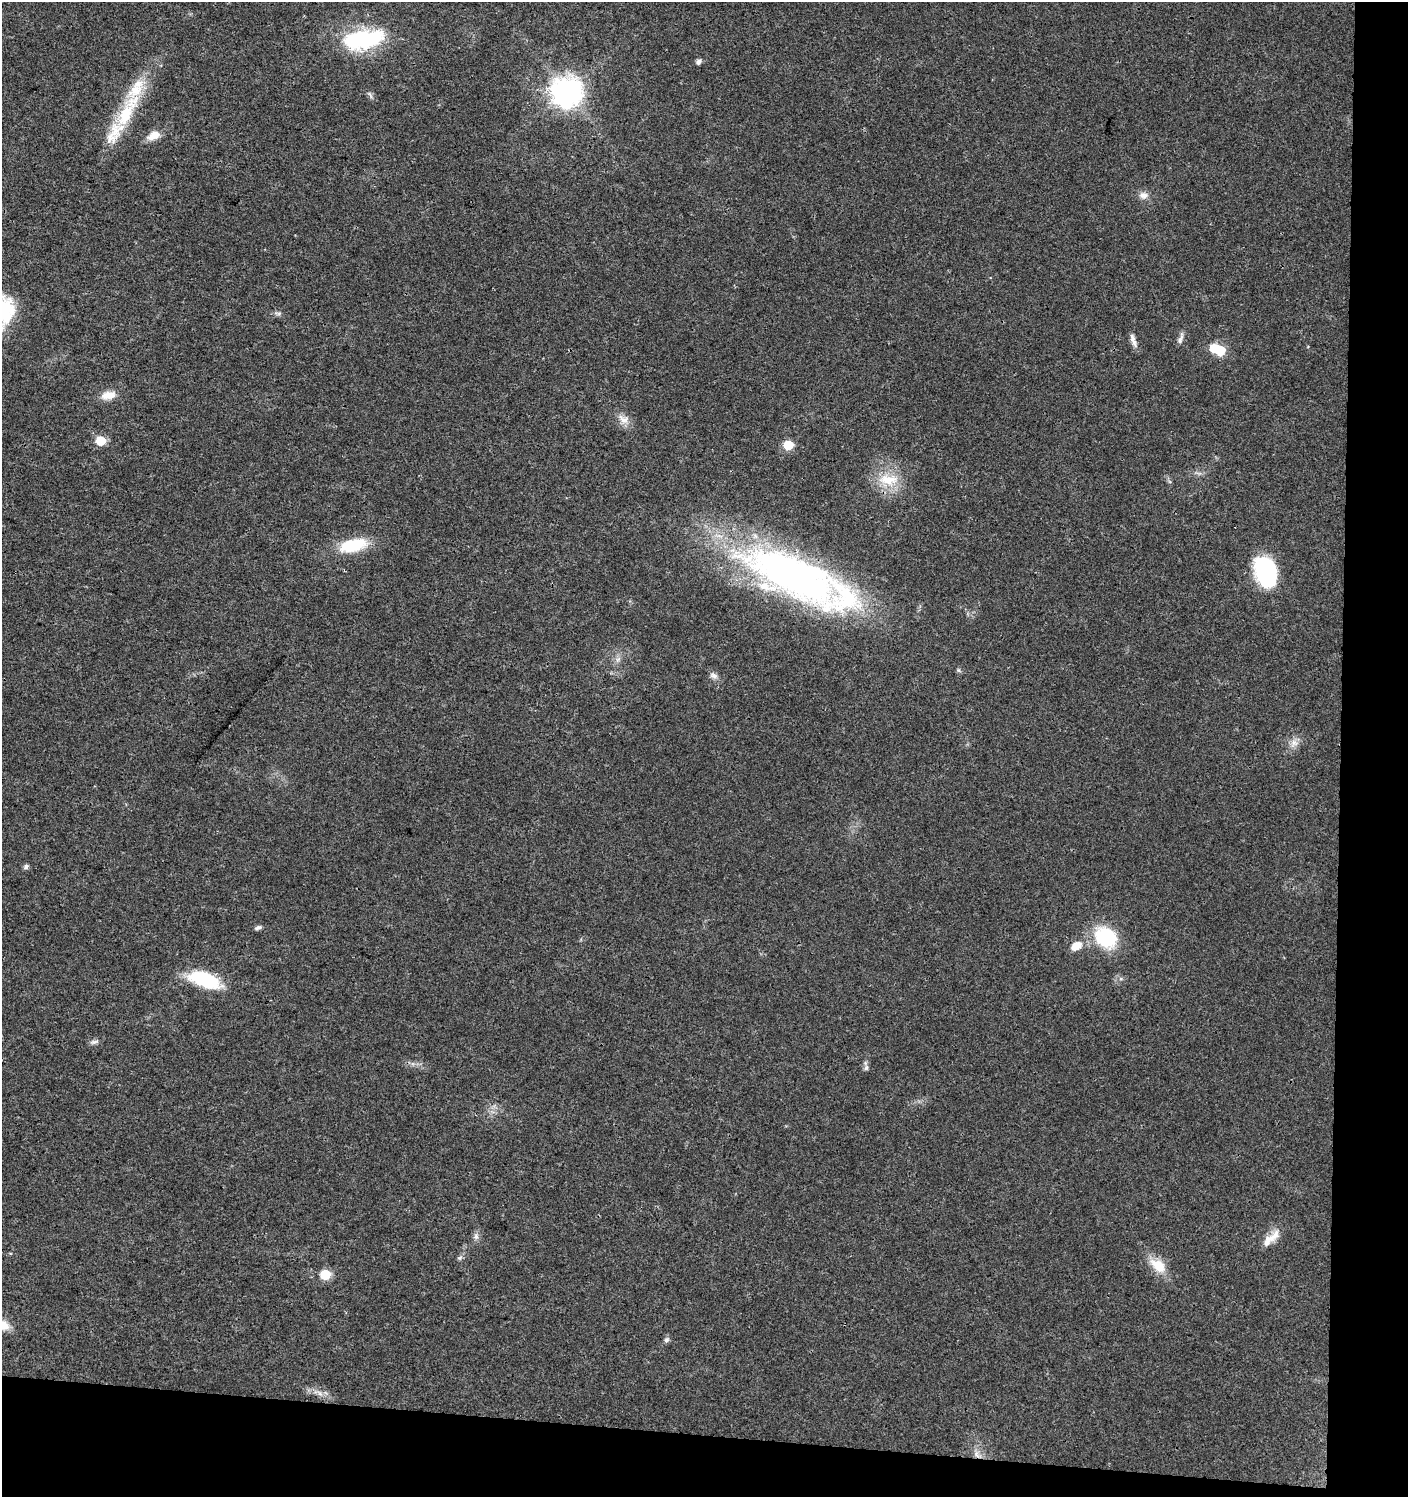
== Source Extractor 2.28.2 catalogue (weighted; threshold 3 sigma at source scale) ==
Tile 9 of 3 x 3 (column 3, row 3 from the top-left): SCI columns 3050-4455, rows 14-1508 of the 4737 x 4499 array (HDU 1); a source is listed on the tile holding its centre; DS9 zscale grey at full resolution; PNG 1410 x 1499 px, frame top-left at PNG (2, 2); no overlay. Shown black and unused: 9% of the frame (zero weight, under 3 of 4 exposures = <1% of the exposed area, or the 3 px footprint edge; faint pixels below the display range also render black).
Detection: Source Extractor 2.28.2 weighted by HDU 2 'WHT'; one run over the whole footprint, this tile lists its part. Background 0.0243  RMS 0.0031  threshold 0.014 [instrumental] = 3 sigma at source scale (4.5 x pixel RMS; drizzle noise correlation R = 1.50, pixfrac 1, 0.0396/0.0396 arcsec/px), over >= 5 px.
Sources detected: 43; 3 inside a brighter object's white glare — not listed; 3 inside a brighter listed object's ellipse — not listed separately; the other 37 listed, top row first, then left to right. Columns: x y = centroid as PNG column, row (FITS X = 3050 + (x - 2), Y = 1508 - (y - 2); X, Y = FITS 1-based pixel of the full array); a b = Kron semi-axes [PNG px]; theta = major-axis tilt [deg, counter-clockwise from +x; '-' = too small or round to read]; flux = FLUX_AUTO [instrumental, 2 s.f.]
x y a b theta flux
362 39 42 25 11 29
698 62 7 6 - 0.94
567 92 10 9 - 450
370 95 11 3 -60 0.66
125 115 38 18 67 16
154 135 17 10 24 3.6
1143 195 13 10 1 2.1
278 313 12 4 -4 0.81
1132 338 19 7 -71 1.8
1180 339 15 6 68 1.3
1220 350 6 6 - 14
108 395 20 10 12 3.6
623 419 17 11 -33 2.9
101 441 6 6 - 11
788 445 6 6 - 15
888 480 31 16 -1 9.2
353 545 36 16 14 12
1266 569 32 20 -83 29
793 575 120 43 -27 160
618 659 8 5 45 0.96
713 676 11 7 -22 1.3
1294 743 12 10 30 2.3
26 867 7 6 - 0.73
258 928 10 5 20 0.84
1105 937 19 16 -36 25
1076 946 14 10 31 3.8
205 980 36 15 -19 18
94 1042 11 5 9 0.99
866 1068 8 6 74 0.87
476 1236 10 6 -80 1.2
1271 1238 30 9 42 4.1
460 1258 7 5 34 0.66
1158 1266 23 13 -39 6.8
325 1275 6 6 - 17
666 1340 7 6 - 0.82
320 1393 9 6 -37 1.4
977 1454 13 8 -48 2.3
Overlapping masked pixels (flux is a lower limit): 2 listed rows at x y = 793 575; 977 1454